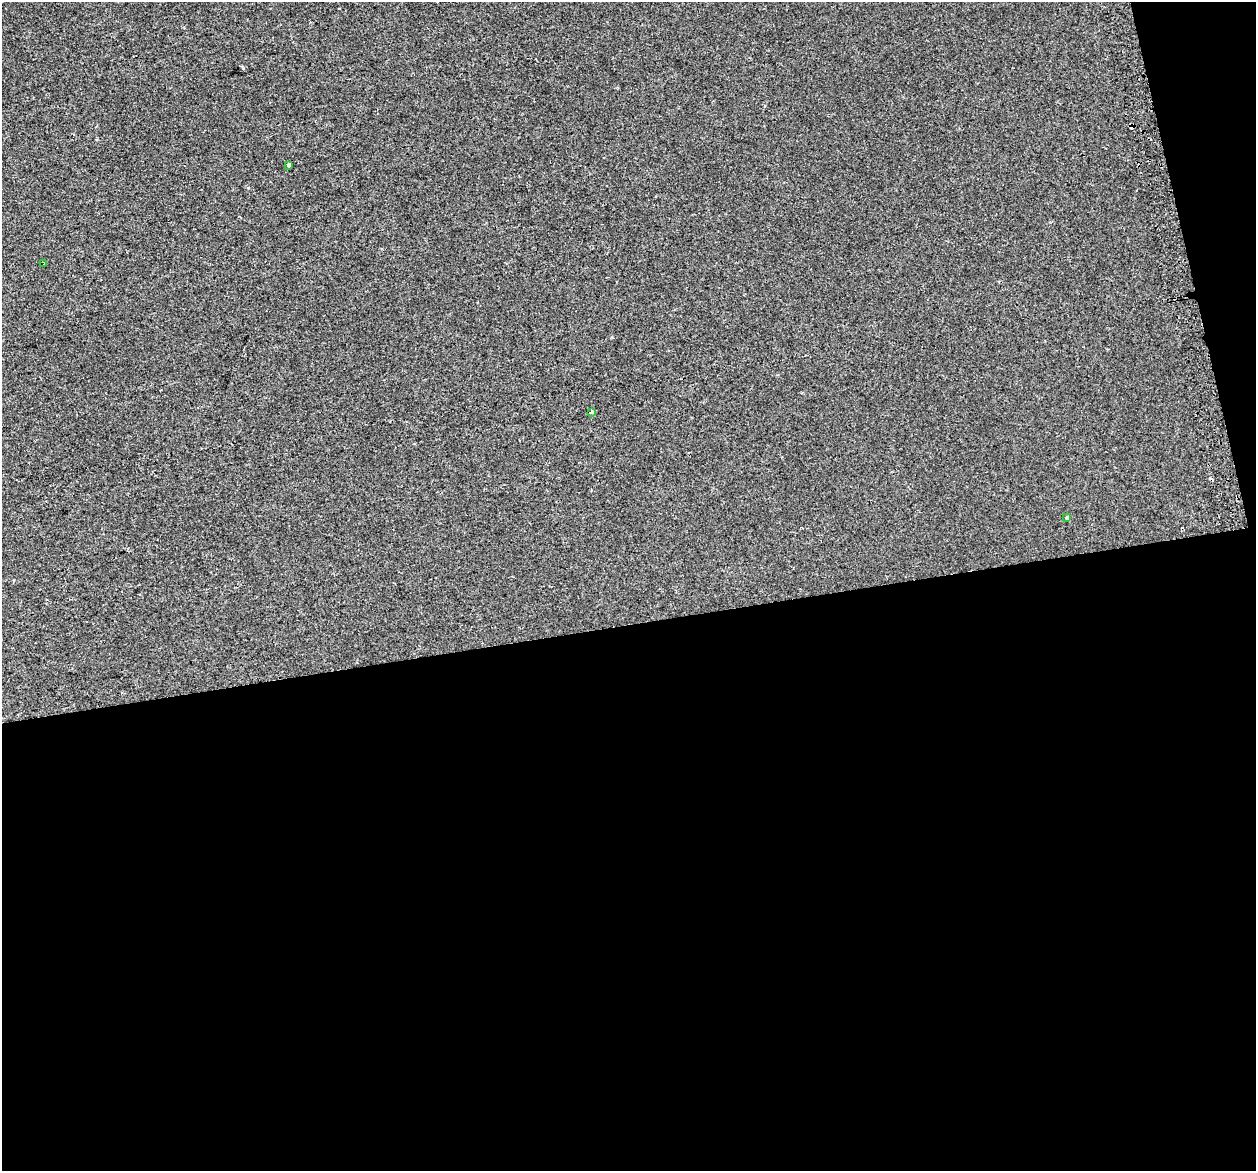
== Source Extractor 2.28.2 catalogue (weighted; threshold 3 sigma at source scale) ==
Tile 16 of 4 x 4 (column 4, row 4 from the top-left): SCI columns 3790-5043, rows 98-1266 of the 5073 x 4815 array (HDU 1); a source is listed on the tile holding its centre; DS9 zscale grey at full resolution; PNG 1258 x 1173 px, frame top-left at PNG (2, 2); each listed source drawn as its Kron ellipse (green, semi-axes under 4 px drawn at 4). Shown black and unused: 49% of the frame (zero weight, under 2 of 3 exposures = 2% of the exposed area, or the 3 px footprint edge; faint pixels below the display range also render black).
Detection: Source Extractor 2.28.2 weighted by HDU 2 'WHT'; one run over the whole footprint, this tile lists its part. Background 0.00221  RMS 0.0046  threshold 0.0207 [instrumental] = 3 sigma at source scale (4.5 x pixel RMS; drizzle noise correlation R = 1.50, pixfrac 1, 0.0396/0.0396 arcsec/px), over >= 5 px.
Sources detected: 6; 2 cosmic-ray / hot-pixel residue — neither listed nor drawn; the other 4 listed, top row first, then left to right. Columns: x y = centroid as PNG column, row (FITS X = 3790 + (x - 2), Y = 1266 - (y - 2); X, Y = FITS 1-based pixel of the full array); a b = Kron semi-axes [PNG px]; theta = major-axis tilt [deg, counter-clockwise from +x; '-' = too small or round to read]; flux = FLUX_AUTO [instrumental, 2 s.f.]
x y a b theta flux
289 165 4 3 - 1.8
44 264 3 3 - 0.79
591 412 4 3 - 2.7
1067 518 3 3 - 1.4